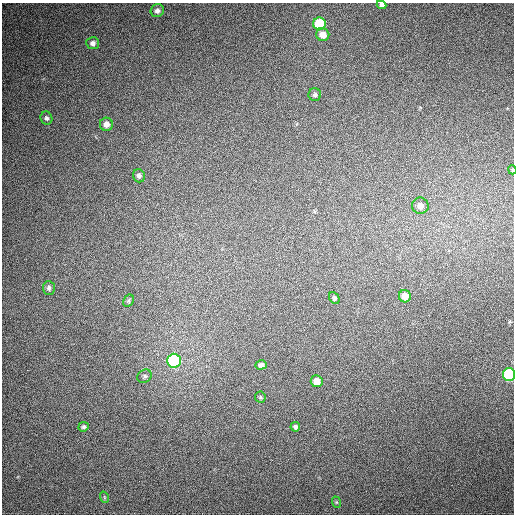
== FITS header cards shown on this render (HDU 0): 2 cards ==
NAXIS1  =                  512
NAXIS2  =                  512

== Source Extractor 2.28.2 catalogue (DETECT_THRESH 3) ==
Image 512 x 512 px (HDU 0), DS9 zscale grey, 1 PNG px = 1 image px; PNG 516 x 516 px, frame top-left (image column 1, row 512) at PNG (2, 3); each listed source drawn as its Kron ellipse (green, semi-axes under 4 px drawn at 4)
Background 430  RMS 11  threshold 34.5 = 3 sigma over >= 5 px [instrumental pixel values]
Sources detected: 25; all 25 listed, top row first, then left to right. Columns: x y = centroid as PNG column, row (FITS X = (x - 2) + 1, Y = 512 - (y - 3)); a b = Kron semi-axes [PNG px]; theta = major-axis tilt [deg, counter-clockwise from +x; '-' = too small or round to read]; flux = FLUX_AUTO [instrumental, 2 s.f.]
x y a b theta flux
381 5 5 4 - 2200
157 11 7 6 - 2800
319 24 6 6 - 45000
323 35 6 6 - 8200
93 43 6 6 - 2800
315 95 6 6 - 1800
46 118 7 5 -70 1800
106 124 6 6 - 4500
512 170 4 3 - 840
139 176 7 6 - 2400
420 206 8 8 - 4600
49 288 7 6 - 2100
405 296 6 6 - 7100
334 298 6 4 -62 1400
129 301 6 5 - 1300
174 361 7 7 - 130000
261 365 6 4 18 2300
509 375 6 6 - 92000
144 376 7 6 - 1900
317 381 6 6 - 7600
260 397 6 5 - 1000
83 427 5 4 - 1500
295 427 5 5 - 1800
104 497 6 3 -71 650
336 502 6 3 -71 750
At the frame edge (FLAGS 8, measured only in part): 3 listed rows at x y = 381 5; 512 170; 509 375